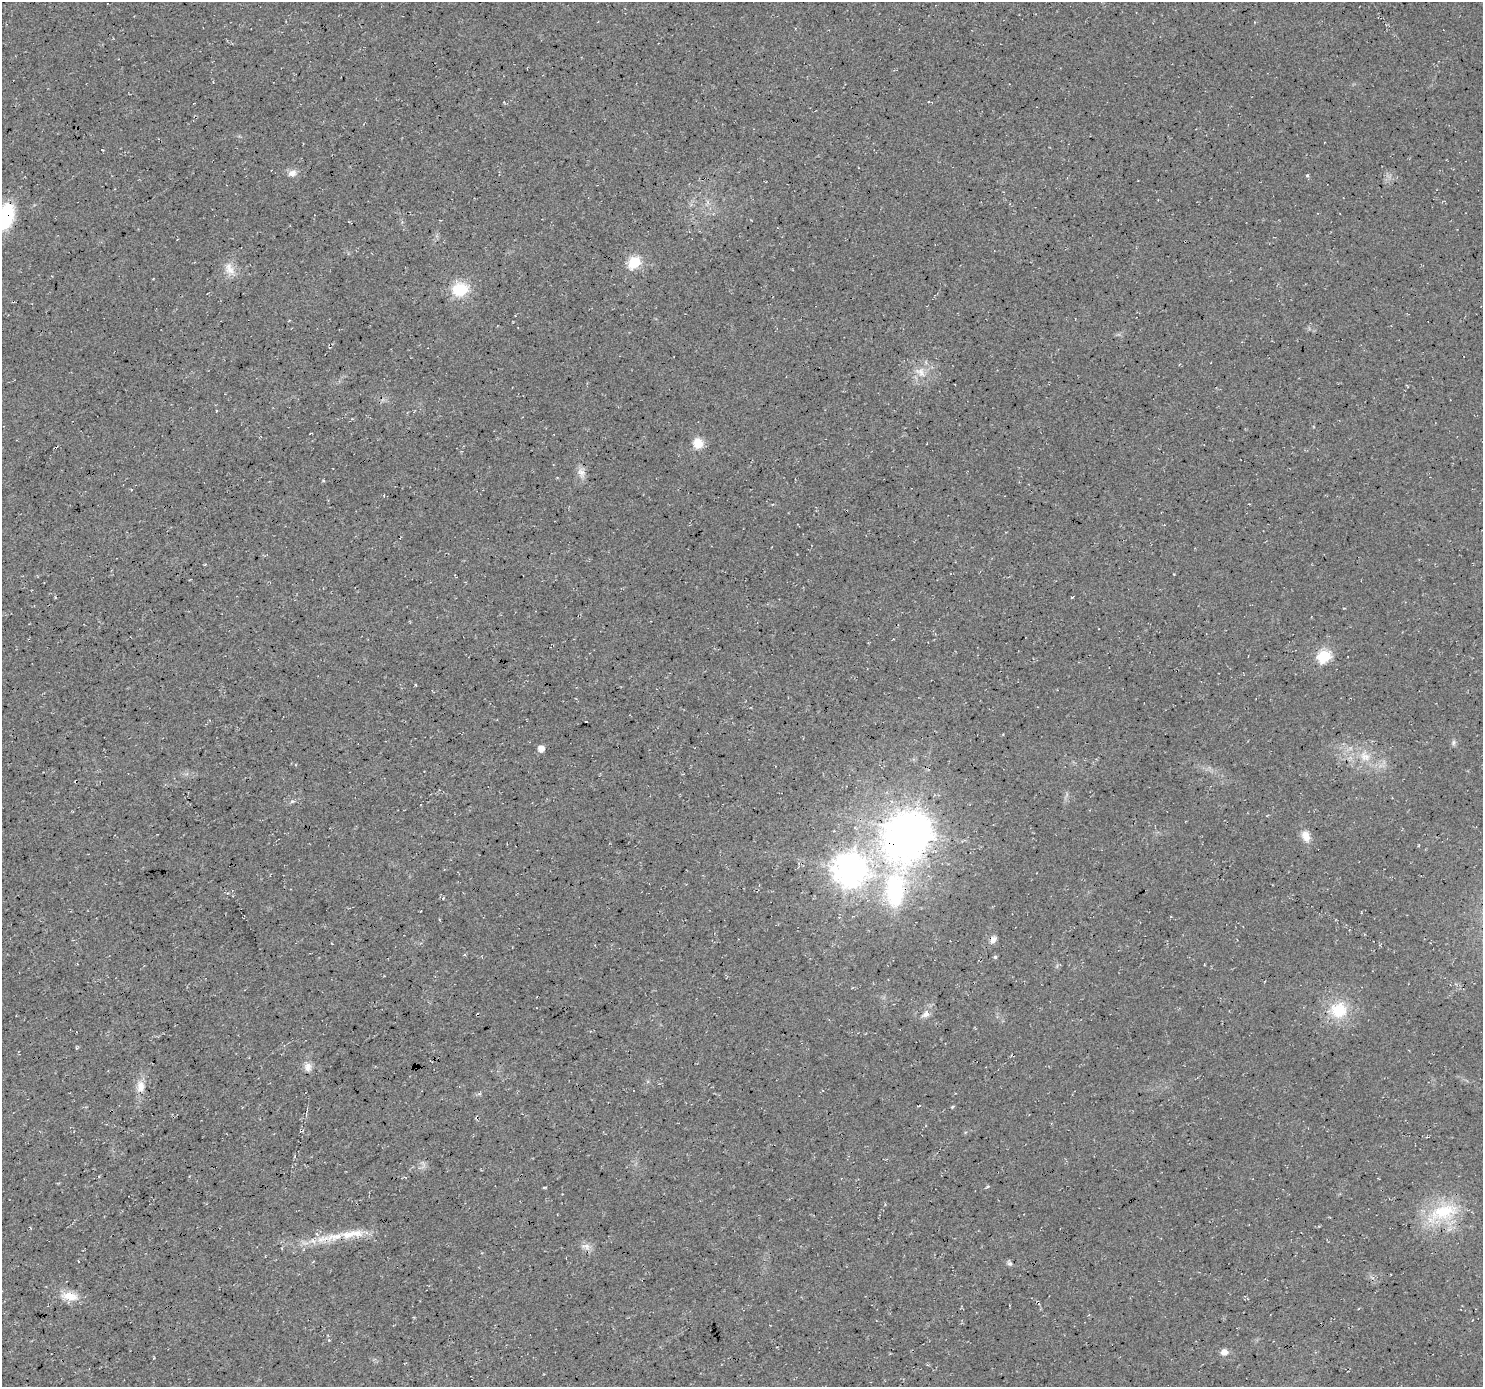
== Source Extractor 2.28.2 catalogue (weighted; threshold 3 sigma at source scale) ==
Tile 7 of 4 x 4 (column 3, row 2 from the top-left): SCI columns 2970-4450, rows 2960-4344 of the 5932 x 5855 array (HDU 1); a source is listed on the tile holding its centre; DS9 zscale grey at full resolution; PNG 1485 x 1389 px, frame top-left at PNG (2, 2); no overlay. Shown black and unused: <1% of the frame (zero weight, under 3 of 4 exposures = <1% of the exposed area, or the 3 px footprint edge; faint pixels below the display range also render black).
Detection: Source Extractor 2.28.2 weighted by HDU 2 'WHT'; one run over the whole footprint, this tile lists its part. Background 0.0207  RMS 0.0059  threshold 0.0267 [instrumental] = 3 sigma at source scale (4.5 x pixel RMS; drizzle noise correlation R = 1.50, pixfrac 1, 0.0396/0.0396 arcsec/px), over >= 5 px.
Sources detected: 39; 1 cosmic-ray / hot-pixel residue — not listed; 1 inside a brighter listed object's ellipse — not listed separately; the other 37 listed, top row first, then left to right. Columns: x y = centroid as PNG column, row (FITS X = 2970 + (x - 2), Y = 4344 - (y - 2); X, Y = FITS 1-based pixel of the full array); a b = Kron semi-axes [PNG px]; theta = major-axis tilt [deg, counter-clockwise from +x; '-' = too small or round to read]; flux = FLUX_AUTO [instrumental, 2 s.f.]
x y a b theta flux
504 102 4 3 - 0.49
292 173 11 8 15 3.5
1307 175 4 4 - 0.89
6 215 33 16 80 26
634 262 6 6 - 64
229 269 18 11 -64 6.6
460 289 16 14 -3 20
921 372 16 11 -41 7
216 411 4 2 - 0.47
698 443 11 10 - 8.4
581 472 12 9 -26 3.4
323 481 4 3 - 0.63
1072 597 3 2 - 0.69
1324 656 6 6 - 69
1454 742 8 6 73 1.4
541 749 5 5 - 5
1365 756 18 10 -39 8.5
292 801 6 4 2 0.91
911 832 23 16 49 1100
1306 836 16 10 -69 5.5
850 870 10 10 - 970
895 890 40 22 87 60
443 898 4 3 - 0.55
993 940 9 8 - 3.3
995 957 4 4 - 0.89
1339 1010 23 21 15 21
925 1014 12 9 49 3.6
308 1067 11 9 -85 3.7
140 1086 17 11 88 6.3
952 1107 5 3 - 0.73
1443 1212 49 21 22 33
352 1234 39 11 8 16
587 1247 10 7 -58 3
78 1261 3 2 - 0.33
1010 1263 7 5 -55 1.3
69 1296 24 11 -10 9.1
1224 1352 8 7 - 3.8
Overlapping masked pixels (flux is a lower limit): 4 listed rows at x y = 6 215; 911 832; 895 890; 993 940
Isophote crosses this tile's border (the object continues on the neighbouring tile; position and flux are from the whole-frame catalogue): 1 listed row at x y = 6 215